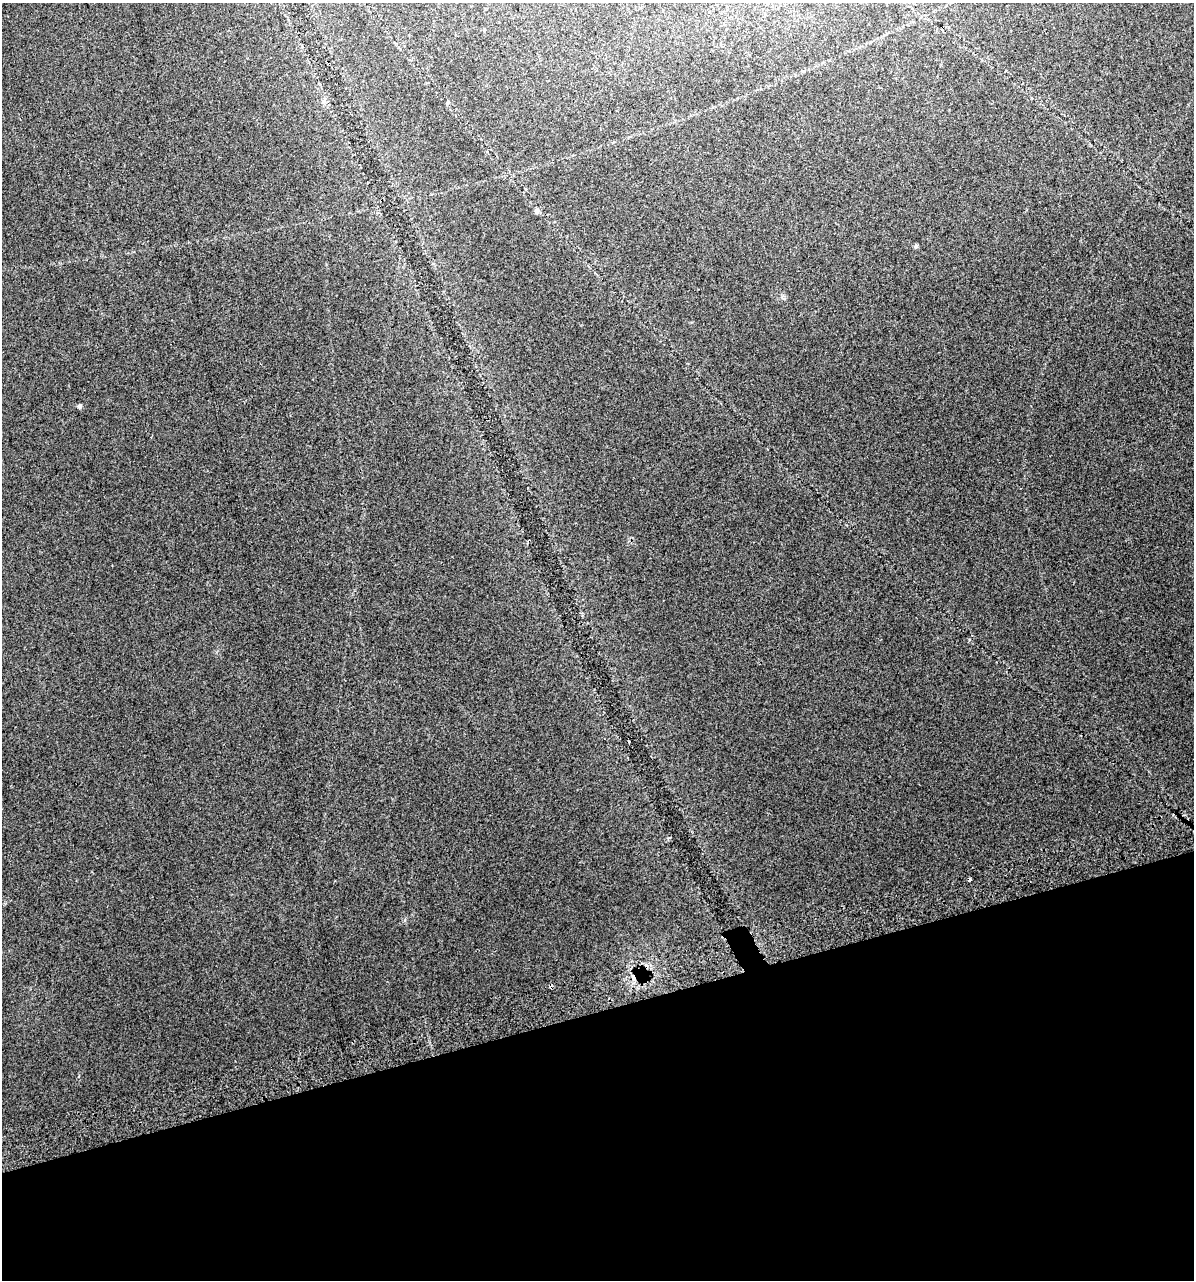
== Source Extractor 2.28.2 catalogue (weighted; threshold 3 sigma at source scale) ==
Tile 14 of 4 x 4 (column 2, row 4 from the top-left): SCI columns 1247-2438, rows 43-1320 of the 4924 x 5196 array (HDU 1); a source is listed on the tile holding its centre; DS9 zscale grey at full resolution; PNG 1196 x 1282 px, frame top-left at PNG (2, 3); no overlay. Shown black and unused: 21% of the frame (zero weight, under 2 of 3 exposures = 4% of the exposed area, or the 3 px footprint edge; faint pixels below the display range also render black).
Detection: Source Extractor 2.28.2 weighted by HDU 2 'WHT'; one run over the whole footprint, this tile lists its part. Background 0.0275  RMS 0.012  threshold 0.0538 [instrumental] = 3 sigma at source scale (4.5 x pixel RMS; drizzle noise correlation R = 1.50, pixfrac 1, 0.0396/0.0396 arcsec/px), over >= 5 px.
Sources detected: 7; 2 cosmic-ray / hot-pixel residue — not listed; the other 5 listed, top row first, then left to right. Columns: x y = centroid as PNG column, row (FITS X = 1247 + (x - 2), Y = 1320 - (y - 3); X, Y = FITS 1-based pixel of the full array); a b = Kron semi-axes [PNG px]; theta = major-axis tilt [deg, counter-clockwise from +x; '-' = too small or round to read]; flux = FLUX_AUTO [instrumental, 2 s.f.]
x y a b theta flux
485 30 4 3 - 1.1
447 102 4 4 - 3.2
536 210 7 6 - 2.7
80 406 5 5 - 2.6
635 976 16 8 52 11
Overlapping masked pixels (flux is a lower limit): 1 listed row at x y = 635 976